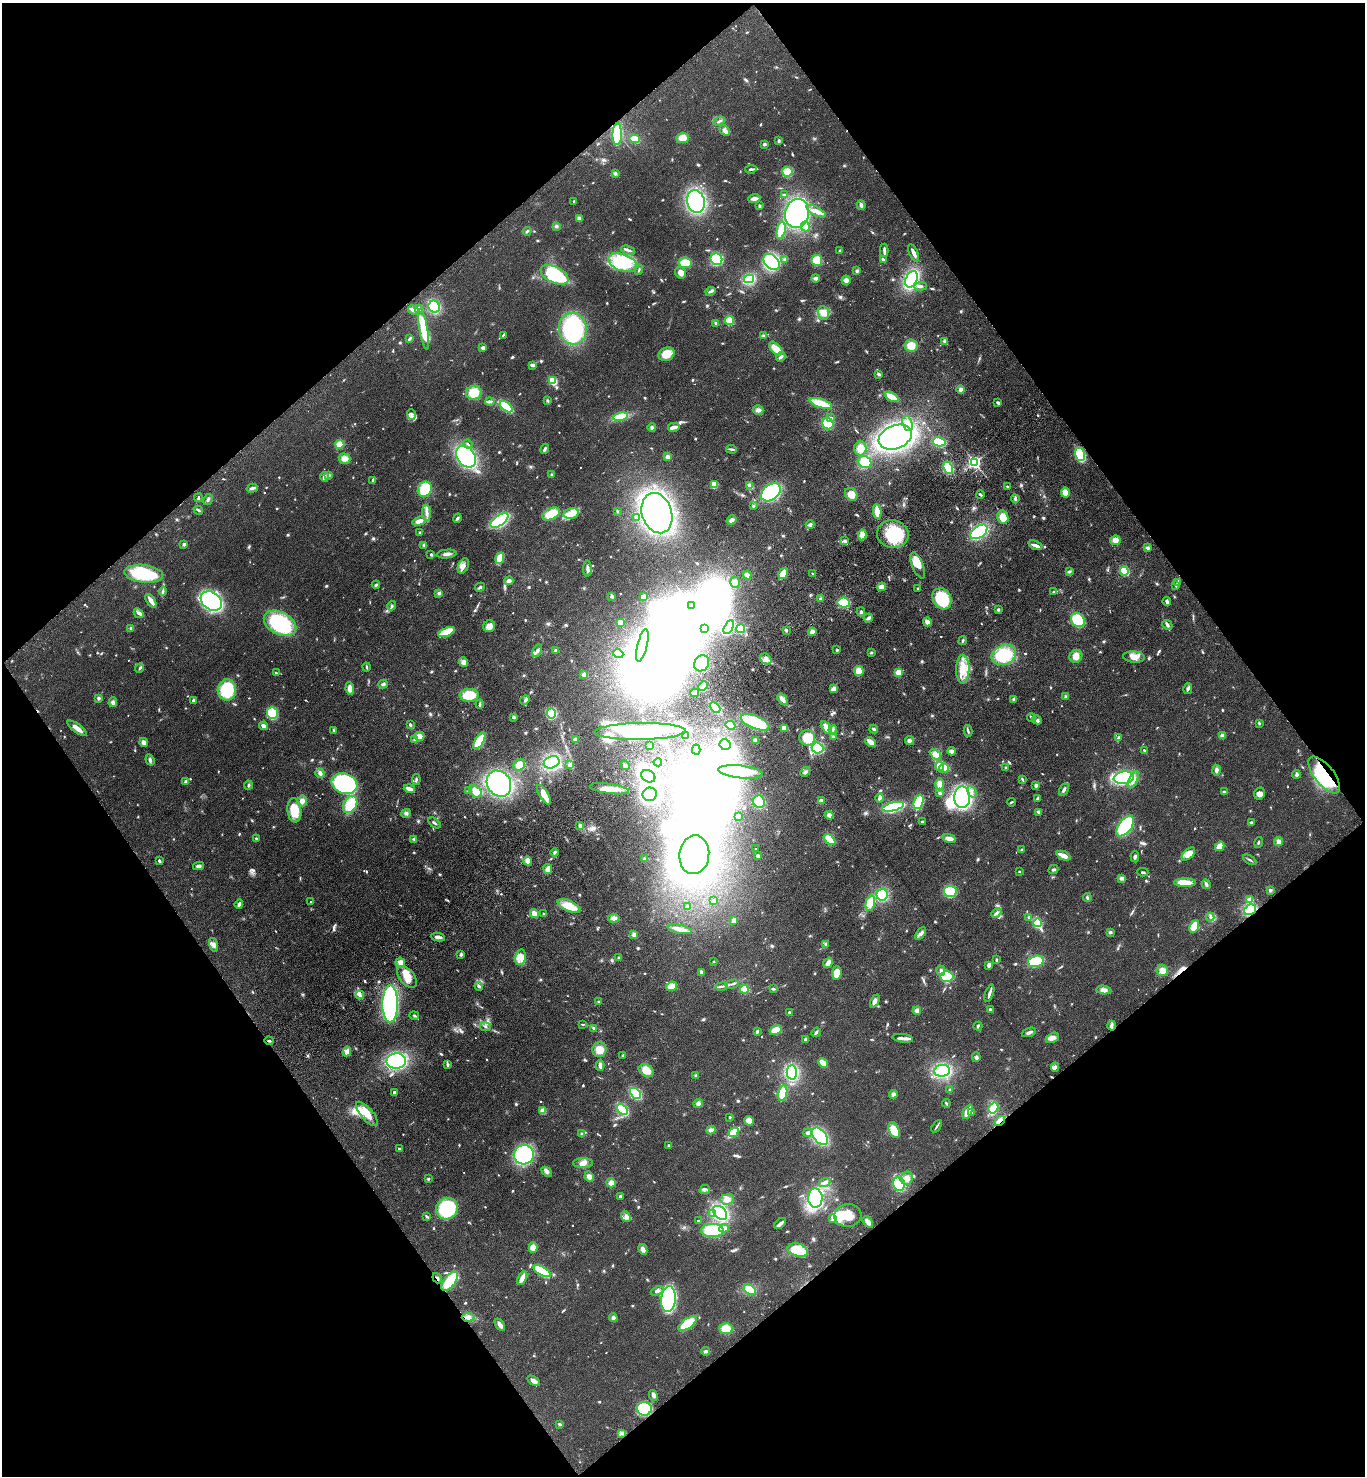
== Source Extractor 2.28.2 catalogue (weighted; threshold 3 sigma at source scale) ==
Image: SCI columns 372-5823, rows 97-5992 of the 6056 x 6087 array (HDU 1 of 3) = the unmasked area's bounding box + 8 px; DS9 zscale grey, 4 x 4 block average (1 PNG px = mean of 4 x 4 image px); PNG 1367 x 1478 px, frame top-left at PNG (2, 3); each listed source drawn as its Kron ellipse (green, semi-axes under 4 px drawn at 4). Shown black and unused: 49% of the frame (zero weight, under 3 of 4 exposures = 6% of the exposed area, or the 3 px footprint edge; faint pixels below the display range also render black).
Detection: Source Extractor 2.28.2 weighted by HDU 2 'WHT'. Background 0.072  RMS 0.0064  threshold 0.0287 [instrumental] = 3 sigma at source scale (4.5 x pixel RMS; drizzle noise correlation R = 1.50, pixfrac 1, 0.05/0.05 arcsec/px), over >= 5 px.
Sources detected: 1036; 3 too faint to see at this stretch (4 x 4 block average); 34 inside a brighter object's white glare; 5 cosmic-ray / hot-pixel residue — neither listed nor drawn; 11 coinciding with a brighter row at this scale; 46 inside a brighter listed object's ellipse — not listed separately; of the other 937, all 500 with FLUX_AUTO >= 4.53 (the completeness limit of this list) listed and drawn (437 fainter detections not listed), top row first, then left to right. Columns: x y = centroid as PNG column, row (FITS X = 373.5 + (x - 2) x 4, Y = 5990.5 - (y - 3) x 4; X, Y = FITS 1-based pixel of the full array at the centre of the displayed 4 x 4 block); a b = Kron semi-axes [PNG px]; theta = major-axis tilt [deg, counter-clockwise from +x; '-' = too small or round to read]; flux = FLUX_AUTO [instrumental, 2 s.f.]
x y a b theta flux
719 121 6 2 22 8
725 131 6 3 -44 30
617 134 11 4 88 170
683 138 6 5 - 45
635 139 5 4 - 38
779 141 3 3 - 5.8
764 144 2 2 - 42
751 169 6 2 6 7.6
787 172 5 5 - 58
615 173 3 3 - 6.4
784 194 4 2 - 6.2
754 199 6 3 6 22
574 201 2 2 - 5.8
696 201 11 8 -77 540
861 205 5 3 - 11
759 206 3 3 - 5
816 211 10 4 -27 26
797 213 14 12 77 690
579 218 4 3 - 12
556 226 4 3 - 6.6
805 226 5 3 - 24
781 230 9 4 79 92
527 231 4 3 - 6.2
628 250 7 2 -19 8.2
884 250 7 3 89 11
839 251 3 2 - 4.7
914 253 9 2 -66 24
716 259 6 5 - 310
785 260 3 3 - 7.3
817 260 5 5 - 73
883 260 4 3 - 8.3
772 262 9 6 -43 280
623 263 15 8 -20 240
685 263 6 5 - 68
639 270 5 2 - 5.3
857 271 3 3 - 8.9
681 273 6 5 - 31
554 275 15 8 -25 310
816 278 4 3 - 10
749 279 5 4 - 170
911 279 8 5 66 380
846 280 5 4 - 17
920 286 6 2 3 8.8
711 291 5 2 - 7.8
434 307 6 5 - 120
418 309 2 2 - 74
413 310 5 3 - 12
823 313 7 5 -68 49
729 321 5 4 - 64
716 323 4 3 - 7.3
424 329 21 4 -80 170
573 329 16 14 -82 420
503 335 4 2 - 5.5
763 336 3 3 - 6
410 338 4 2 - 8.7
944 341 4 3 - 6.7
911 346 7 6 - 47
483 348 3 2 - 15
776 349 8 4 -46 48
667 354 8 6 25 80
781 357 5 3 - 9.1
532 365 4 2 - 12
879 374 3 3 - 8
553 381 4 3 - 98
961 390 4 3 - 11
474 393 8 7 - 85
892 397 7 3 -28 47
490 401 4 2 - 8.8
547 401 3 3 - 5.4
821 403 11 4 -18 82
998 403 3 3 - 9.9
506 407 7 3 -39 220
758 410 5 4 - 13
411 414 5 3 - 11
620 417 7 3 10 68
831 418 4 2 - 5.8
828 424 6 5 - 89
907 424 8 5 -71 26
652 427 4 3 - 8
674 427 6 2 14 30
895 437 17 11 22 1400
939 442 7 3 -13 190
340 444 4 3 - 69
468 444 5 2 - 5.1
860 448 7 6 - 37
545 449 5 2 - 8.5
731 449 5 2 - 7.8
1080 454 6 5 - 240
466 457 12 8 -53 560
668 457 4 3 - 11
345 459 6 5 - 24
865 462 7 6 - 110
974 462 2 2 - 1100
948 468 6 4 -62 130
328 475 4 4 - 10
552 475 4 3 - 5.7
324 477 5 4 - 11
373 480 3 3 - 6.6
714 485 4 4 - 41
750 486 4 2 - 40
1007 486 2 2 - 4.6
252 488 6 3 16 9.7
425 489 8 6 58 130
771 492 11 7 39 440
1065 492 5 4 - 37
851 494 7 5 -48 40
980 494 4 2 - 6.6
198 498 4 2 - 6.7
1015 499 4 4 - 8.4
208 500 6 3 60 9
753 506 3 2 - 4.5
198 510 5 2 - 6.7
617 511 3 2 - 4.5
877 512 7 3 -85 77
426 513 7 3 -87 16
571 513 8 5 12 41
657 513 20 15 -73 1300
551 514 9 5 25 85
636 517 3 3 - 5.8
1003 517 6 5 - 56
457 518 5 3 - 7.9
500 520 10 5 36 360
732 520 5 4 - 14
419 521 6 3 18 25
810 525 4 4 - 13
420 532 3 2 - 4.6
979 532 10 5 36 370
893 534 16 13 -11 170
862 535 5 4 - 38
1115 540 5 4 - 30
845 541 4 3 - 13
184 544 2 2 - 37
424 545 3 3 - 7.1
1035 545 7 2 -22 27
1148 548 4 3 - 7.9
431 554 3 2 - 5.9
447 554 10 3 6 14
500 558 6 4 72 69
918 565 14 5 -67 54
463 566 8 5 65 20
587 569 8 3 -89 14
1069 571 4 3 - 7.8
1124 571 5 3 - 130
144 574 19 9 -6 210
783 574 6 3 57 99
812 574 3 2 - 5.4
747 575 4 3 - 13
509 581 4 4 - 16
735 582 6 4 -71 13
1178 582 3 3 - 6.2
376 585 4 3 - 5.5
1176 585 3 2 - 6.7
480 587 5 2 - 7.1
881 587 5 4 - 28
918 588 3 2 - 5.5
163 591 4 2 - 6.4
1054 592 3 3 - 6.3
439 593 4 3 - 7.7
612 596 4 2 - 5.4
644 597 3 3 - 25
821 599 3 3 - 6.6
942 599 11 9 -61 170
151 601 7 2 -56 32
211 601 11 8 -34 780
1167 601 4 3 - 9.9
844 603 6 5 - 150
392 606 5 2 - 6.4
692 606 3 3 - 4000
998 610 3 3 - 5.8
861 612 4 3 - 6.8
139 613 5 3 - 13
868 618 5 3 - 13
1078 620 7 6 - 120
620 622 3 2 - 48
927 622 4 3 - 27
280 623 17 11 -28 330
1167 625 5 3 - 9.4
489 626 6 5 - 29
729 627 7 4 64 210
131 628 3 3 - 6.4
704 629 2 2 - 4.5
741 629 4 4 - 80
786 630 3 3 - 6.2
447 632 9 4 22 130
812 632 4 4 - 18
963 640 5 2 - 5.6
642 645 16 5 77 62
555 650 3 3 - 5.5
837 650 2 2 - 4.8
537 651 7 3 61 11
618 653 5 3 - 26
871 653 3 3 - 4.9
1004 655 12 9 24 170
1076 656 7 6 - 40
1134 657 11 5 -4 37
766 659 6 5 - 19
463 662 5 4 - 18
702 663 8 7 - 150
366 667 4 2 - 5.4
140 668 5 2 - 7.6
963 669 14 6 89 65
859 671 5 4 - 37
898 672 4 3 - 35
276 673 4 2 - 5.6
584 675 4 3 - 16
383 684 4 3 - 8.1
703 686 5 3 - 74
350 688 6 4 -82 28
834 689 4 3 - 30
1188 689 5 3 - 9.3
227 690 10 9 - 190
694 693 4 4 - 18
469 695 9 6 2 88
1066 696 3 3 - 4.8
98 698 4 3 - 6.7
782 699 6 3 -53 24
1014 699 4 3 - 9.2
193 700 4 3 - 5.8
525 700 5 3 - 9.1
113 702 5 4 - 12
480 704 4 2 - 5.7
715 708 6 4 -42 140
272 713 6 5 - 170
551 713 5 4 - 180
513 717 3 3 - 6.1
1031 717 4 2 - 5.8
1037 720 5 3 - 8.5
755 722 15 6 -22 180
1259 724 4 2 - 4.8
410 725 3 2 - 8.7
731 725 5 3 - 60
263 726 4 3 - 15
826 727 7 4 -56 36
77 728 11 3 -35 34
784 728 4 3 - 41
874 729 4 3 - 8
833 730 4 3 - 8.4
334 731 3 2 - 6.3
640 731 46 8 1 490
968 731 6 2 -76 6.9
419 736 5 4 - 29
685 736 4 2 - 5.8
1222 736 3 3 - 16
833 737 3 2 - 4.9
1119 737 2 2 - 4.9
807 738 8 7 - 94
414 740 4 3 - 8.1
575 740 3 3 - 5.1
755 740 3 3 - 10
479 741 9 4 59 150
909 741 4 4 - 9.9
144 742 4 3 - 20
871 742 6 2 -37 50
725 745 5 5 - 180
649 746 3 2 - 7.7
817 748 6 5 - 210
696 750 5 3 - 22
952 751 4 3 - 20
1144 751 3 2 - 5.8
935 754 6 4 -41 29
150 760 5 3 - 8.8
552 762 8 6 21 320
658 762 4 3 - 73
519 765 6 5 - 36
569 765 3 3 - 14
625 765 5 3 - 9.3
939 766 5 4 - 38
944 768 5 4 - 42
1006 768 3 3 - 4.7
1216 770 5 4 - 12
740 772 22 6 -6 77
805 772 5 3 - 7.2
320 773 5 4 - 13
1296 774 4 3 - 8.7
1324 775 22 9 -51 250
648 776 7 6 - 190
1124 778 10 6 8 480
1022 779 3 2 - 5.2
416 780 5 2 - 7.2
1133 780 9 3 65 31
186 782 2 2 - 49
344 783 13 10 -21 530
499 783 14 11 -55 710
940 784 6 4 -88 31
248 785 4 3 - 6.3
1036 785 3 2 - 14
409 789 5 3 - 24
609 789 20 5 -8 55
1064 790 6 2 60 12
468 791 4 3 - 5.8
475 791 7 5 -44 45
972 792 6 2 -71 8.7
1224 792 3 3 - 7.7
940 793 3 3 - 5.6
650 794 7 6 - 490
1259 794 6 5 - 19
544 795 11 4 -59 50
962 797 11 8 -89 700
880 798 4 3 - 9.7
1038 798 4 3 - 7.2
302 801 5 5 - 20
821 801 2 2 - 32
759 802 6 6 - 120
919 802 7 4 69 190
1011 802 4 2 - 4.8
350 804 9 6 60 150
893 807 11 4 14 350
294 810 12 7 -83 91
1039 812 3 2 - 11
406 813 5 4 - 10
829 815 4 4 - 15
738 817 3 3 - 4.8
922 821 3 2 - 4.6
434 823 7 2 -38 7.4
1251 823 3 2 - 8.4
580 825 3 3 - 9.6
1125 826 12 6 53 320
256 838 3 3 - 4.6
414 839 4 3 - 5.8
949 839 7 3 -17 28
830 840 7 4 -42 93
1258 842 5 2 - 4.8
1279 842 4 4 - 19
1220 846 5 3 - 75
756 849 2 2 - 5.2
1022 850 3 3 - 4.8
555 853 4 3 - 7.1
1188 854 8 4 43 34
694 855 19 15 82 2200
758 856 4 3 - 6.3
1063 856 7 3 -23 41
1135 857 6 3 -85 6.6
645 859 4 3 - 6.7
1250 860 7 2 -30 6.4
159 861 3 2 - 7.8
528 861 4 3 - 34
198 866 5 4 - 9.7
548 869 5 4 - 23
1053 870 5 3 - 7.3
1019 871 2 2 - 5.8
1143 872 6 2 0 5.9
1122 878 3 3 - 18
1185 883 11 4 -1 53
1206 884 5 3 - 8.8
1270 890 2 2 - 50
950 891 6 5 - 220
882 895 6 5 - 140
1087 898 4 3 - 6.1
1250 900 2 2 - 140
714 901 4 3 - 5.8
310 902 2 2 - 9
870 903 8 4 77 51
239 904 5 2 - 13
569 906 12 5 -24 82
688 907 4 3 - 6.3
1250 910 6 5 - 180
996 913 5 3 - 11
534 914 4 3 - 30
544 914 2 2 - 12
1029 917 2 2 - 22
1210 917 4 3 - 8.3
614 918 6 4 5 17
734 920 4 3 - 19
1037 923 4 4 - 210
1194 927 6 4 67 130
680 929 12 3 -12 37
1110 932 3 2 - 4.9
921 934 7 3 53 16
634 935 4 4 - 14
438 937 7 3 -9 15
826 944 4 3 - 6.3
213 945 7 4 -74 15
461 954 4 3 - 6.9
520 957 8 5 81 29
619 958 4 3 - 5.9
996 960 4 2 - 5.9
1036 961 8 5 16 130
400 962 5 4 - 21
714 962 2 2 - 14
828 963 5 3 - 22
989 965 3 2 - 20
1162 970 6 5 - 28
941 971 5 3 - 13
701 972 4 3 - 7.2
837 973 7 5 86 60
947 976 6 5 - 130
407 977 13 7 -50 45
732 984 6 2 14 7.1
479 986 4 3 - 8
671 986 6 4 24 41
722 986 6 2 10 8.9
744 989 4 3 - 58
773 989 3 2 - 6.5
1104 990 7 4 -9 19
989 993 9 3 70 12
360 995 4 4 - 13
875 1001 7 3 64 16
599 1002 3 3 - 4.9
390 1004 18 8 90 700
990 1009 2 2 - 9.1
917 1011 4 4 - 13
789 1012 2 2 - 16
414 1016 4 2 - 6.9
582 1025 3 2 - 5
485 1026 5 2 - 6.3
978 1026 4 2 - 7.2
1112 1026 5 3 - 11
593 1028 4 2 - 4.8
776 1030 6 4 29 49
757 1032 3 2 - 7
816 1032 5 2 - 9
1029 1032 7 3 21 12
903 1038 10 3 -8 19
1052 1038 7 4 28 21
806 1039 4 3 - 7.9
269 1041 4 2 - 5.7
599 1050 7 7 - 49
347 1051 5 3 - 26
623 1055 4 2 - 6.3
976 1057 5 3 - 9.3
396 1061 10 7 3 450
823 1063 5 3 - 46
447 1065 3 3 - 8.8
600 1065 5 3 - 16
1055 1067 4 4 - 9.7
646 1070 8 6 -27 49
942 1071 8 5 6 290
792 1072 7 5 89 320
696 1075 4 3 - 5.9
950 1090 3 3 - 6
394 1092 3 2 - 10
635 1093 6 4 -44 160
783 1093 8 4 78 71
893 1094 4 4 - 11
946 1103 4 2 - 5.5
698 1104 4 4 - 15
993 1108 6 4 57 57
622 1109 6 4 -47 190
543 1111 4 3 - 39
968 1112 7 3 64 66
971 1113 4 3 - 6
367 1114 15 6 -49 64
730 1117 2 2 - 14
749 1121 5 4 - 32
1000 1121 6 3 44 36
936 1126 7 2 56 6.5
711 1130 4 4 - 14
894 1130 8 5 -68 74
733 1132 5 2 - 160
808 1133 4 4 - 9.2
582 1134 3 3 - 8.1
820 1136 10 6 -50 390
669 1145 2 2 - 23
399 1148 2 2 - 9
524 1155 10 9 - 400
583 1163 10 5 -1 27
547 1172 6 3 -42 11
589 1177 5 3 - 21
907 1178 7 6 - 28
428 1179 2 2 - 5.8
825 1182 6 3 20 16
611 1183 4 4 - 18
899 1184 7 6 - 210
705 1189 5 2 - 8.1
620 1196 3 3 - 5.7
815 1198 9 7 -87 350
727 1199 7 5 8 24
447 1209 11 10 - 270
712 1213 3 2 - 5.7
720 1213 8 5 -40 360
848 1215 13 11 6 80
626 1216 6 4 -48 16
427 1217 4 2 - 8.9
833 1218 4 2 - 6.8
698 1221 2 2 - 11
868 1222 7 3 -55 26
780 1224 7 4 42 13
724 1228 5 3 - 27
712 1230 11 6 0 150
533 1248 5 4 - 44
643 1249 5 4 - 14
798 1250 10 6 -17 130
542 1271 9 4 -28 150
437 1278 5 2 - 7.2
522 1278 7 2 62 49
450 1281 11 5 53 130
750 1290 6 4 -33 61
657 1291 7 3 23 15
668 1299 13 7 84 440
468 1317 6 4 3 14
613 1318 4 3 - 12
688 1324 11 5 35 130
500 1325 7 3 -55 24
726 1329 6 5 - 70
706 1351 4 3 - 11
534 1381 7 3 -31 19
653 1395 5 4 - 12
644 1409 7 7 - 220
560 1424 3 2 - 7.6
622 1433 4 3 - 8.2
Overlapping masked pixels (flux is a lower limit): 7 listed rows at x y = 1080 454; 1324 775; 1250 910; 1112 1026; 269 1041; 1000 1121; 437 1278
Diffuse or blended objects may show on this block-average render without a row.